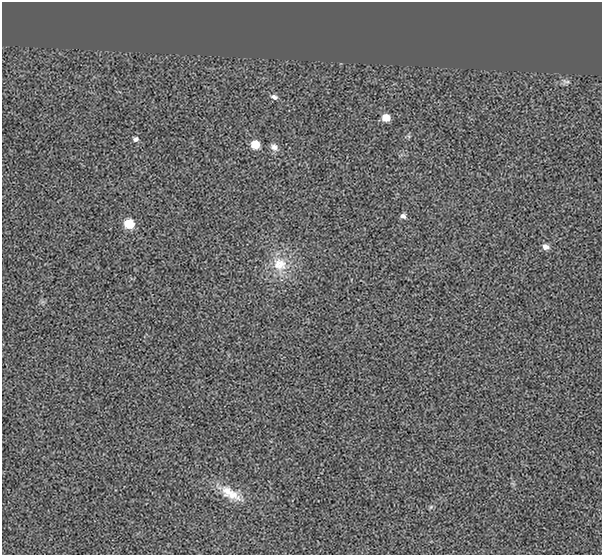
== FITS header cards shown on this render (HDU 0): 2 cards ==
NAXIS1  =                  600 / NUMBER OF ELEMENTS ALONG THIS AXIS
NAXIS2  =                  553 / NUMBER OF ELEMENTS ALONG THIS AXIS

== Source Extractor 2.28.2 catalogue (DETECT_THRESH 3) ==
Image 600 x 553 px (HDU 0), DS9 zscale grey, 1 PNG px = 1 image px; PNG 604 x 557 px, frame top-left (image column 1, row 553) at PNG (2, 2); no overlay
Background 0.00743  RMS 0.087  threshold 0.261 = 3 sigma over >= 5 px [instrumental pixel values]
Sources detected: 12; all 12 listed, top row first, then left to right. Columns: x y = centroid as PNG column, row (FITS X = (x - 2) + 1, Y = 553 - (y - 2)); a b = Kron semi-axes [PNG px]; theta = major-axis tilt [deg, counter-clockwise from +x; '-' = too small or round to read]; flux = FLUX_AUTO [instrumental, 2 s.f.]
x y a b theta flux
566 81 12 5 -8 18
274 97 9 6 -25 22
386 117 7 6 - 80
136 139 7 6 - 15
255 144 7 6 - 120
274 147 10 8 -24 29
403 216 7 6 - 17
129 223 7 6 - 200
546 247 7 6 - 31
280 264 21 20 - 150
230 493 32 13 -32 130
431 507 6 3 71 7.2